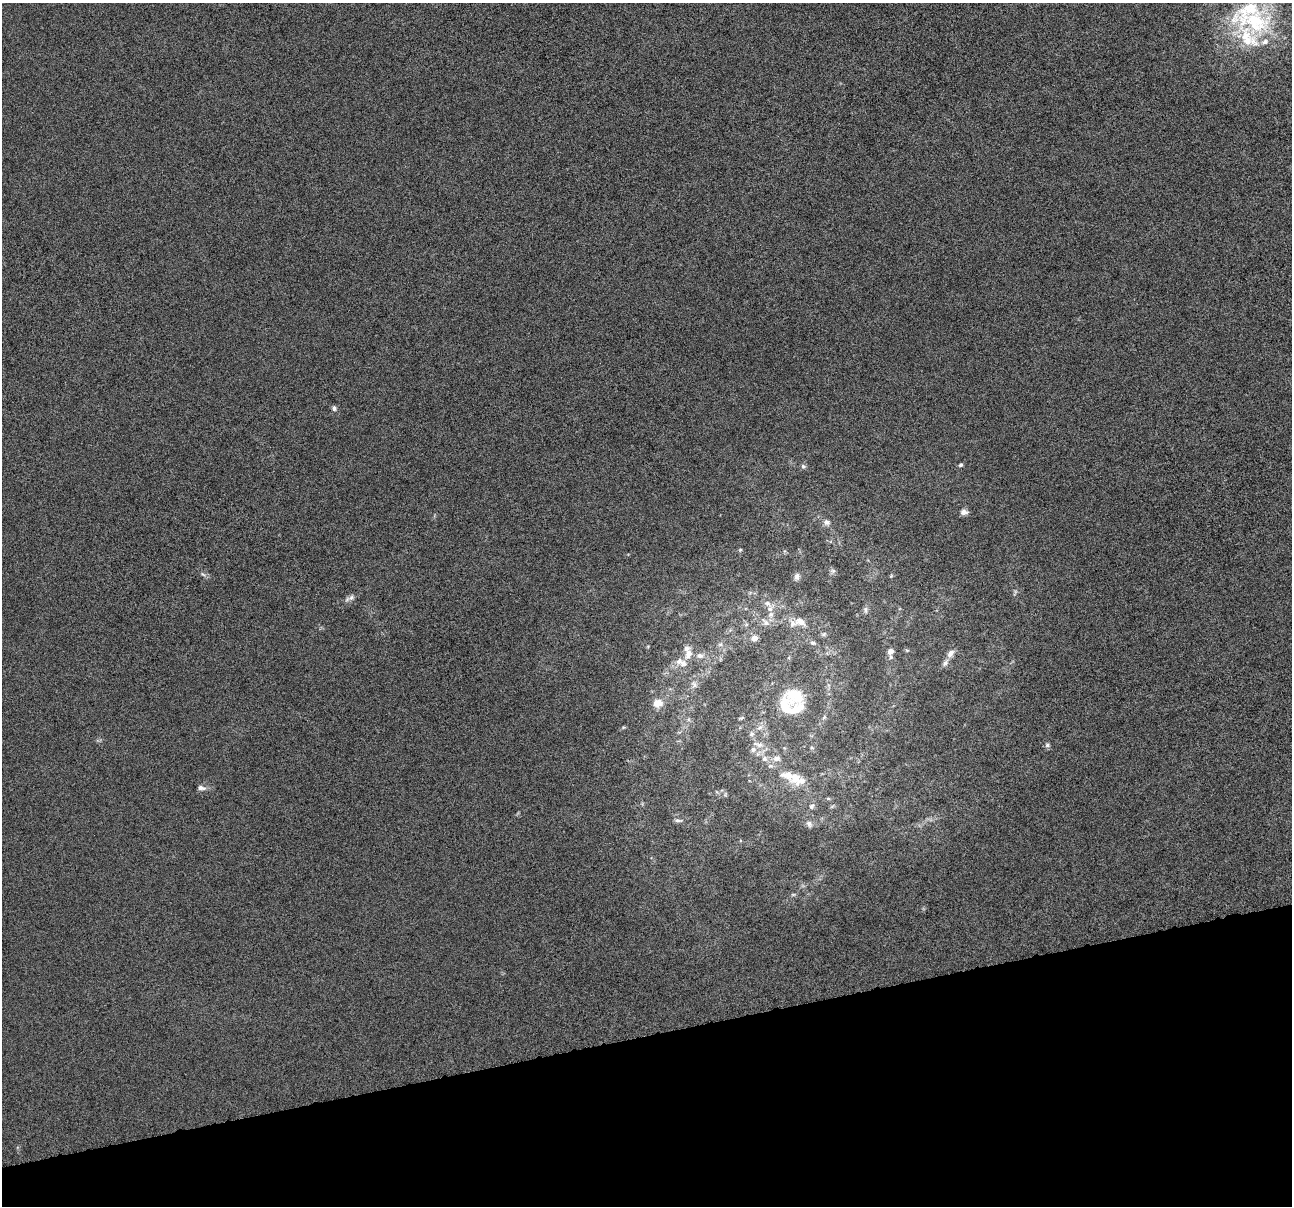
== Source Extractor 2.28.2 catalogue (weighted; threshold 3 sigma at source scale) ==
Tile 14 of 4 x 4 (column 2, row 4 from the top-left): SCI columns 1291-2580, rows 96-1299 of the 5159 x 4959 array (HDU 1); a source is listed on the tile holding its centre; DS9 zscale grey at full resolution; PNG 1294 x 1208 px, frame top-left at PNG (2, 3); no overlay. Shown black and unused: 14% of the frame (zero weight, under 10 of 20 exposures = <1% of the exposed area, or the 3 px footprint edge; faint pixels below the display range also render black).
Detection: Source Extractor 2.28.2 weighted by HDU 2 'WHT'; one run over the whole footprint, this tile lists its part. Background -3.27e-04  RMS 0.0017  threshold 0.00683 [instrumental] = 3 sigma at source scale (4.09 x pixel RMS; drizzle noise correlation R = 1.36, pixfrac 0.8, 0.0396/0.0396 arcsec/px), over >= 5 px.
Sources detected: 57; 15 inside a brighter listed object's ellipse — not listed separately; the other 42 listed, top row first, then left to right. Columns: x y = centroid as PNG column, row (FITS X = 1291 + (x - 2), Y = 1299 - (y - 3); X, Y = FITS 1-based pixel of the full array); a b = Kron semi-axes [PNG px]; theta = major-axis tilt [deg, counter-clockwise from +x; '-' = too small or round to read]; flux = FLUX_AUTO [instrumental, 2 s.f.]
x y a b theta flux
1247 12 63 36 34 15
334 408 7 6 - 0.35
960 465 5 5 - 0.28
803 466 7 6 - 0.33
964 512 9 7 -3 0.73
827 522 9 7 -31 0.59
740 550 5 4 - 0.17
833 571 6 6 - 0.35
203 574 9 4 -30 0.34
891 576 5 4 - 0.16
797 577 11 7 84 0.52
351 597 10 6 38 0.55
770 609 9 7 88 0.72
865 610 10 5 -85 0.39
800 622 17 11 -19 1.6
766 623 11 7 -37 0.78
824 634 7 5 47 0.29
754 638 7 7 - 0.9
813 643 8 6 -25 0.43
720 644 8 6 1 0.39
907 650 6 3 17 0.17
890 651 7 7 - 0.67
950 653 12 7 54 0.83
688 654 15 8 73 1.2
700 656 9 6 -7 0.71
679 661 10 8 51 0.79
694 684 9 5 -63 0.44
658 703 9 7 7 1.7
791 708 41 20 -11 6.7
760 727 9 6 29 0.62
751 734 8 7 - 0.46
759 745 18 7 -17 1
1047 745 7 6 - 0.33
812 748 6 3 -18 0.19
777 758 10 8 9 0.87
764 759 8 8 - 0.68
795 777 19 16 84 2.5
201 788 10 5 -10 0.63
828 798 6 4 -1 0.22
811 806 7 7 - 0.44
678 820 11 4 -7 0.42
809 824 10 7 -51 0.6